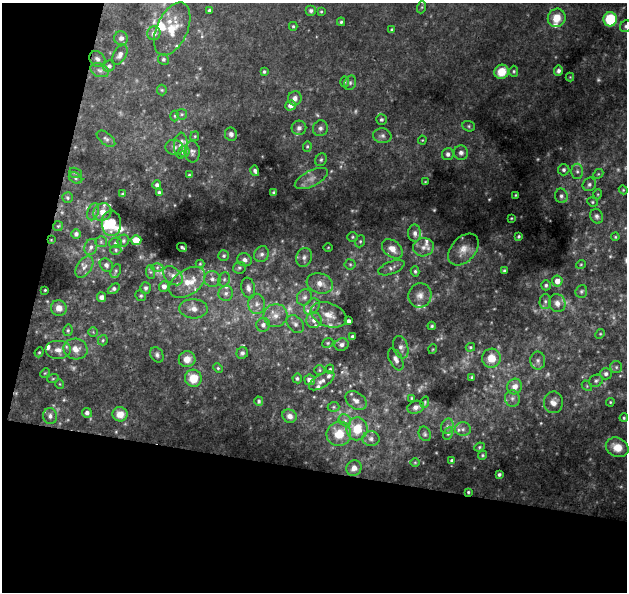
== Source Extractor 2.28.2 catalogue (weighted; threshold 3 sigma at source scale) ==
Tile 3 of 2 x 2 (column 1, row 2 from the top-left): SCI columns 1-625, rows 59-648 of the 1250 x 1293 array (HDU 1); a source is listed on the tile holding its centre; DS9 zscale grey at full resolution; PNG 629 x 594 px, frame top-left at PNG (2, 3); each listed source drawn as its Kron ellipse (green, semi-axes under 4 px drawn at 4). Shown black and unused: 27% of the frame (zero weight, under 2 of 3 exposures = <1% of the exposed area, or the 3 px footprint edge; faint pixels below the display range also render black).
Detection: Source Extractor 2.28.2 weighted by HDU 2 'WHT'; one run over the whole footprint, this tile lists its part. Background 0.0518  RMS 0.0051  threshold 0.0231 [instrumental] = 3 sigma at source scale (4.5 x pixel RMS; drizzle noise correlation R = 1.50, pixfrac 1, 0.0396/0.0396 arcsec/px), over >= 5 px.
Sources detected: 244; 20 too faint to see at this stretch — neither listed nor drawn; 21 inside a brighter listed object's ellipse — not listed separately; the other 203 listed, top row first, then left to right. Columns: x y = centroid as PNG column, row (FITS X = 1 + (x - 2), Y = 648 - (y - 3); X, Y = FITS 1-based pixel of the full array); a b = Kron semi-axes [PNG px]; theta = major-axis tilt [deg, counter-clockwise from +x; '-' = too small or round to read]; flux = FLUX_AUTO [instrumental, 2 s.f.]
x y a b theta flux
422 7 6 4 71 0.69
209 10 4 4 - 1.3
311 11 5 5 - 1.2
321 11 4 3 - 0.56
557 18 9 8 - 7.8
610 19 7 6 - 31
341 22 4 4 - 0.8
293 26 4 3 - 0.61
626 26 6 5 - 1
172 29 28 15 65 13
392 30 4 3 - 0.73
154 33 7 6 - 2.8
121 38 7 7 - 2.1
120 55 11 6 58 2.4
97 59 9 7 -45 2
163 59 5 5 - 0.94
109 66 6 5 - 1.5
100 70 9 6 -22 1.9
514 71 6 4 -87 0.75
558 71 5 4 - 1.5
264 72 4 3 - 0.92
502 72 7 7 - 9.6
570 77 4 4 - 0.44
344 82 5 3 - 0.62
350 83 7 5 77 1.3
162 90 5 5 - 0.72
295 98 7 6 - 2.6
291 106 5 5 - 3.3
182 114 5 5 - 0.78
175 116 5 3 - 0.61
381 120 5 5 - 1.2
469 126 6 5 - 0.83
299 128 7 7 - 1.9
320 128 8 7 - 1.8
231 134 6 6 - 1.7
195 136 5 4 - 0.65
382 136 9 7 -4 2
106 139 11 6 -38 1.5
422 140 4 4 - 0.44
181 146 13 6 89 3.1
307 146 5 4 - 0.82
174 147 9 7 -6 1.9
184 151 5 5 - 3.9
192 152 11 7 -89 1.9
461 153 7 7 - 2
448 154 6 6 - 1.9
321 160 6 5 - 0.97
564 170 6 5 - 1.4
255 171 5 4 - 1.2
577 171 8 6 89 1.6
75 173 6 5 - 0.8
598 174 5 4 - 0.75
189 175 4 4 - 0.68
75 178 7 5 -29 1.1
311 178 18 8 26 3.9
425 182 4 2 - 0.33
589 184 7 6 - 1.6
157 185 4 4 - 1.5
623 190 4 4 - 0.48
274 192 4 3 - 0.77
159 193 3 3 - 1.2
123 194 3 3 - 0.86
598 194 5 3 - 0.49
515 195 3 2 - 0.42
561 196 7 6 - 1.7
68 198 5 5 - 1
592 202 5 4 - 0.73
93 212 9 5 70 1.5
102 212 9 8 - 4.7
597 216 7 6 - 1.6
511 218 3 2 - 0.4
111 223 13 9 -90 7.4
58 226 5 5 - 0.72
415 233 8 6 -87 2.1
76 234 5 5 - 1.9
519 236 3 3 - 0.67
352 237 5 5 - 0.81
615 237 4 3 - 0.6
51 240 3 3 - 0.37
136 240 5 5 - 10
123 241 6 5 - 1.2
360 241 6 5 - 0.82
101 242 5 5 - 0.89
115 243 6 5 - 1
91 247 8 6 71 2.1
182 247 5 2 - 0.81
328 247 4 3 - 0.4
423 247 10 9 - 3.5
392 249 11 8 -40 5
116 250 5 5 - 0.95
463 250 18 12 48 5.5
262 254 8 7 - 2
224 256 5 5 - 0.98
304 257 9 7 67 2.2
245 260 7 6 - 2.3
200 264 4 4 - 0.59
350 264 5 5 - 0.83
581 264 5 3 - 0.51
106 265 7 6 - 1.7
84 267 12 7 56 2.9
157 267 6 4 1 1.1
239 268 6 6 - 1.1
391 268 14 6 21 2.1
116 271 7 5 63 0.92
415 271 5 4 - 0.78
504 271 3 3 - 0.86
150 272 7 4 -89 1
173 276 11 8 -42 3.4
212 279 8 7 - 2.4
224 279 7 5 69 1.3
557 281 5 5 - 4.1
187 282 20 12 35 10
320 283 13 10 -16 4.6
546 285 5 4 - 1
164 286 5 5 - 2.7
146 288 6 5 - 1.3
248 288 10 6 -78 2.7
114 289 6 4 38 1.6
45 290 3 3 - 0.53
581 291 6 5 - 1
226 293 7 7 - 2
420 295 12 11 - 4.1
141 296 5 5 - 0.82
102 297 5 4 - 2.6
304 297 8 7 - 2
545 301 7 5 89 1.3
557 303 9 8 - 3.2
257 304 10 8 89 3.3
312 307 9 6 47 2.4
59 308 8 7 - 4.7
193 309 14 9 -4 4.5
329 315 19 11 -20 6.5
275 316 12 11 - 5
314 320 8 7 - 3
348 321 4 4 - 1.9
295 324 10 7 -46 2
263 325 7 6 - 2.2
432 326 4 4 - 0.66
68 330 6 4 78 0.89
93 332 5 4 - 0.63
600 334 5 4 - 0.64
352 336 3 3 - 0.87
103 340 5 5 - 0.81
328 343 6 4 22 0.76
342 345 7 6 - 1.7
401 347 11 7 -74 2.5
470 347 5 4 - 0.65
76 349 12 10 -14 5.3
433 349 5 3 - 0.44
59 350 13 9 0 4.3
39 352 5 4 - 0.66
242 353 6 5 - 1.4
157 355 8 6 -62 1.4
491 358 9 9 - 8
187 359 8 8 - 5
396 359 12 6 -64 2.5
538 361 9 7 -84 1.9
616 367 6 6 - 1.2
218 368 5 4 - 0.73
330 369 4 4 - 0.71
320 370 5 5 - 0.77
45 373 5 3 - 0.48
606 374 6 5 - 1.8
472 377 4 3 - 0.7
53 378 6 3 20 0.57
193 378 8 8 - 10
297 378 5 4 - 0.95
310 380 5 5 - 3.5
322 381 14 6 31 2.8
596 381 7 6 - 1.3
60 384 5 3 - 0.39
587 386 6 4 -48 0.72
515 387 8 7 - 3.7
412 398 4 4 - 0.59
512 398 8 7 - 2
259 401 5 4 - 1
356 401 11 8 -36 3.2
425 402 6 4 74 0.65
553 402 11 9 87 3.9
610 402 4 4 - 0.57
333 407 6 5 - 0.89
416 407 8 6 19 2.3
87 413 5 4 - 1.9
120 414 7 7 - 5.5
50 416 8 7 - 2.2
290 416 7 6 - 2.8
624 418 4 3 - 0.67
345 420 7 5 -42 1.2
447 426 8 6 71 1.6
357 429 11 10 - 12
463 429 8 7 - 1.9
448 433 7 4 63 0.92
339 434 12 12 - 10
425 434 7 6 - 1.1
371 439 8 7 - 2.2
479 447 5 4 - 0.66
617 447 12 9 -26 8.4
482 455 5 4 - 0.74
452 460 4 4 - 0.92
415 462 5 3 - 0.43
354 468 8 7 - 3.3
499 474 3 3 - 1.1
468 492 4 4 - 0.74
Overlapping masked pixels (flux is a lower limit): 2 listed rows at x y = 51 240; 468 492
Isophote crosses this tile's border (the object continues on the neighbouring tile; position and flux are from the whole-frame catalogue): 1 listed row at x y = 626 26